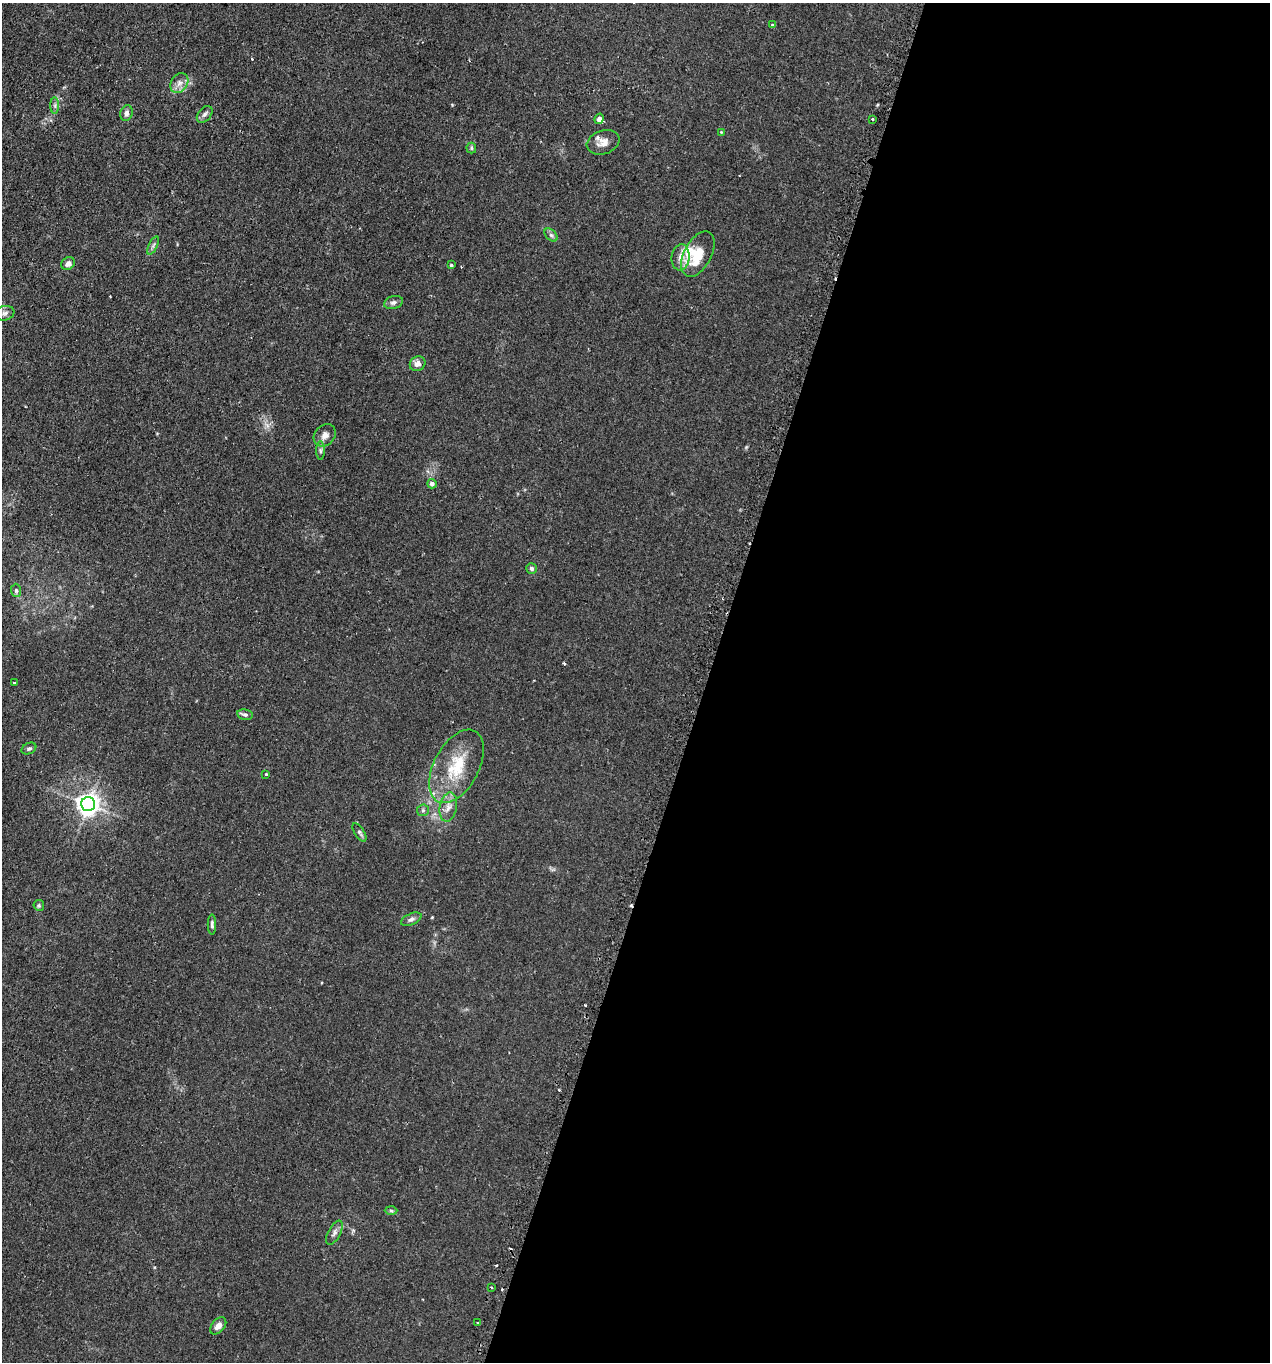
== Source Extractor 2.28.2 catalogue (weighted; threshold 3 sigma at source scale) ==
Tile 12 of 4 x 4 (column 4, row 3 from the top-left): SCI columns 4020-5287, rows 1578-2937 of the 5665 x 5686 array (HDU 1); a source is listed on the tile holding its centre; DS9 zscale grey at full resolution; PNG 1272 x 1364 px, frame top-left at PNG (2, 3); each listed source drawn as its Kron ellipse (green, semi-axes under 4 px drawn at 4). Shown black and unused: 44% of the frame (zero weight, under 2 of 3 exposures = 3% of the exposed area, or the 3 px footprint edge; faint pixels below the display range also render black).
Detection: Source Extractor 2.28.2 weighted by HDU 2 'WHT'; one run over the whole footprint, this tile lists its part. Background 0.0365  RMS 0.0053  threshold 0.0241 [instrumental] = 3 sigma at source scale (4.5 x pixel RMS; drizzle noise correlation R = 1.50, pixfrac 1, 0.05/0.05 arcsec/px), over >= 5 px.
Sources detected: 48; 6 cosmic-ray / hot-pixel residue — neither listed nor drawn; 1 inside a brighter listed object's ellipse — not listed separately; the other 41 listed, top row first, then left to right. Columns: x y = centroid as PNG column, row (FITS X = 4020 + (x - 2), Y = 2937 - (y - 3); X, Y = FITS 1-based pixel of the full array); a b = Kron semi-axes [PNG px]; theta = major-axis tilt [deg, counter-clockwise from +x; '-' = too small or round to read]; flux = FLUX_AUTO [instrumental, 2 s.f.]
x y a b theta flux
772 25 4 3 - 0.69
179 83 11 8 57 3.2
55 105 8 4 90 1.1
126 113 8 6 75 1.9
205 114 9 6 50 1.7
599 119 5 4 - 2.9
872 119 3 2 - 1
721 132 3 3 - 0.36
603 142 17 11 19 4.8
471 148 5 5 - 0.75
551 235 8 5 -45 1.3
153 246 10 4 64 1.3
698 254 25 13 62 14
681 257 13 9 82 4
68 263 7 6 - 2.4
451 265 4 4 - 0.61
393 302 9 6 16 1.7
5 313 9 7 16 1.8
418 364 8 7 - 3
325 435 12 10 47 3.1
320 451 9 4 -90 1.2
432 484 5 4 - 2.1
532 568 5 5 - 1.6
16 590 6 5 - 1
14 683 4 3 - 7.3
245 715 8 5 -10 1.3
29 749 8 5 24 1.1
456 766 40 22 62 23
266 774 3 3 - 1.2
88 804 7 7 - 380
448 807 15 8 78 4.1
423 810 6 5 - 1
359 832 10 4 -56 1.1
39 905 5 5 - 0.8
411 919 11 5 24 1.7
212 925 10 4 -90 1.2
391 1211 6 4 -2 0.77
334 1233 13 6 62 1.9
491 1287 2 2 - 0.64
477 1323 3 2 - 0.56
218 1326 10 6 49 3